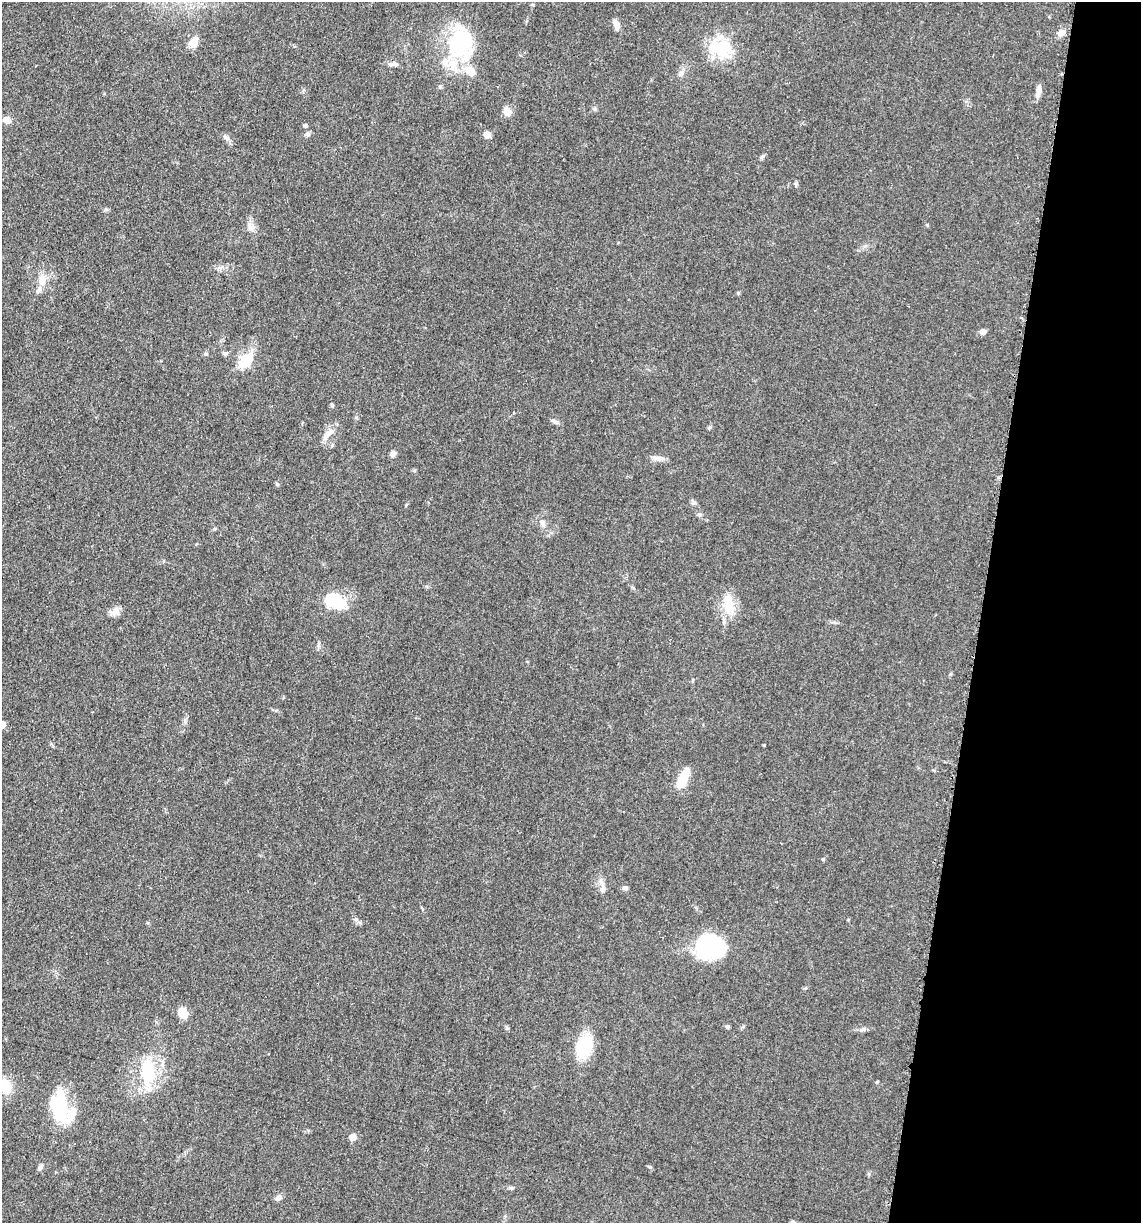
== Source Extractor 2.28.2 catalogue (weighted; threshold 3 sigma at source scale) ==
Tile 8 of 4 x 4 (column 4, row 2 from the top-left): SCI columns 3663-4801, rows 2464-3684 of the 4980 x 4921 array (HDU 1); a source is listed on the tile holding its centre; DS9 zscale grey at full resolution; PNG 1143 x 1225 px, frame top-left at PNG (2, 2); no overlay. Shown black and unused: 14% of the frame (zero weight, under 3 of 5 exposures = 4% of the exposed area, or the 3 px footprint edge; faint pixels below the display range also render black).
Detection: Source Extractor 2.28.2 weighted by HDU 2 'WHT'; one run over the whole footprint, this tile lists its part. Background 0.0562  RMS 0.0059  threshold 0.0267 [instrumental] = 3 sigma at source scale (4.5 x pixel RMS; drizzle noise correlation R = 1.50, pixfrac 1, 0.05/0.05 arcsec/px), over >= 5 px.
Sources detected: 53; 1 inside a brighter object's white glare — not listed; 3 inside a brighter listed object's ellipse — not listed separately; the other 49 listed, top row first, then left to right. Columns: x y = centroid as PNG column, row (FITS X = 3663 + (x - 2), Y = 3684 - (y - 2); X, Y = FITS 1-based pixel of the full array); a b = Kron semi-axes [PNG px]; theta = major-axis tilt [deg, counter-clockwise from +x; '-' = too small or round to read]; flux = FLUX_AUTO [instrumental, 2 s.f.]
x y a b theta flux
617 26 11 7 -84 3.2
1061 33 9 7 34 3.7
194 43 12 8 65 7
461 43 44 33 -86 49
720 48 36 19 -26 23
395 64 9 6 -34 1.9
681 73 8 6 59 2.1
1038 91 16 5 76 3.5
594 109 6 4 -61 0.95
507 112 11 8 -68 4.7
7 120 5 5 - 11
305 126 5 5 - 0.94
308 134 8 5 27 1.3
487 135 6 6 - 5.4
226 138 11 6 -31 2.1
250 227 12 6 -54 3
42 279 12 9 88 6.5
738 293 5 4 - 0.65
982 332 5 5 - 3.4
206 354 6 4 -1 0.81
245 361 22 11 45 16
332 405 5 5 - 0.76
554 421 11 5 -27 1.8
327 434 18 8 49 4.8
393 454 7 6 - 2.2
658 458 17 6 -7 3.1
699 515 7 4 -8 1
543 523 9 7 -63 2.2
335 603 25 14 -4 19
729 604 32 12 -89 12
115 612 14 10 36 3.7
2 725 5 5 - 9.5
683 778 21 8 64 14
625 888 7 5 -6 1.3
602 889 10 6 76 2.3
709 946 28 23 -8 56
183 1013 12 9 -63 7
727 1027 6 4 -67 0.98
584 1046 19 13 68 29
148 1072 34 16 -84 29
877 1082 5 3 - 0.57
5 1086 16 13 -63 14
59 1106 39 20 -82 32
353 1137 5 5 - 7.8
40 1167 9 5 55 1.4
650 1167 5 4 - 0.76
511 1188 7 4 -2 0.95
278 1198 9 7 36 2.2
793 1222 7 5 -2 1
Isophote crosses this tile's border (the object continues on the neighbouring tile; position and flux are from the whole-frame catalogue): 3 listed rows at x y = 2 725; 5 1086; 793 1222
Unlisted compact peaks at least as high as the median listed source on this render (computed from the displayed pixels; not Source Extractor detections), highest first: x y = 764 745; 823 859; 763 156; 356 919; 861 1030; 507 1028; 277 484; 927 225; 796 183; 710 427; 356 417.